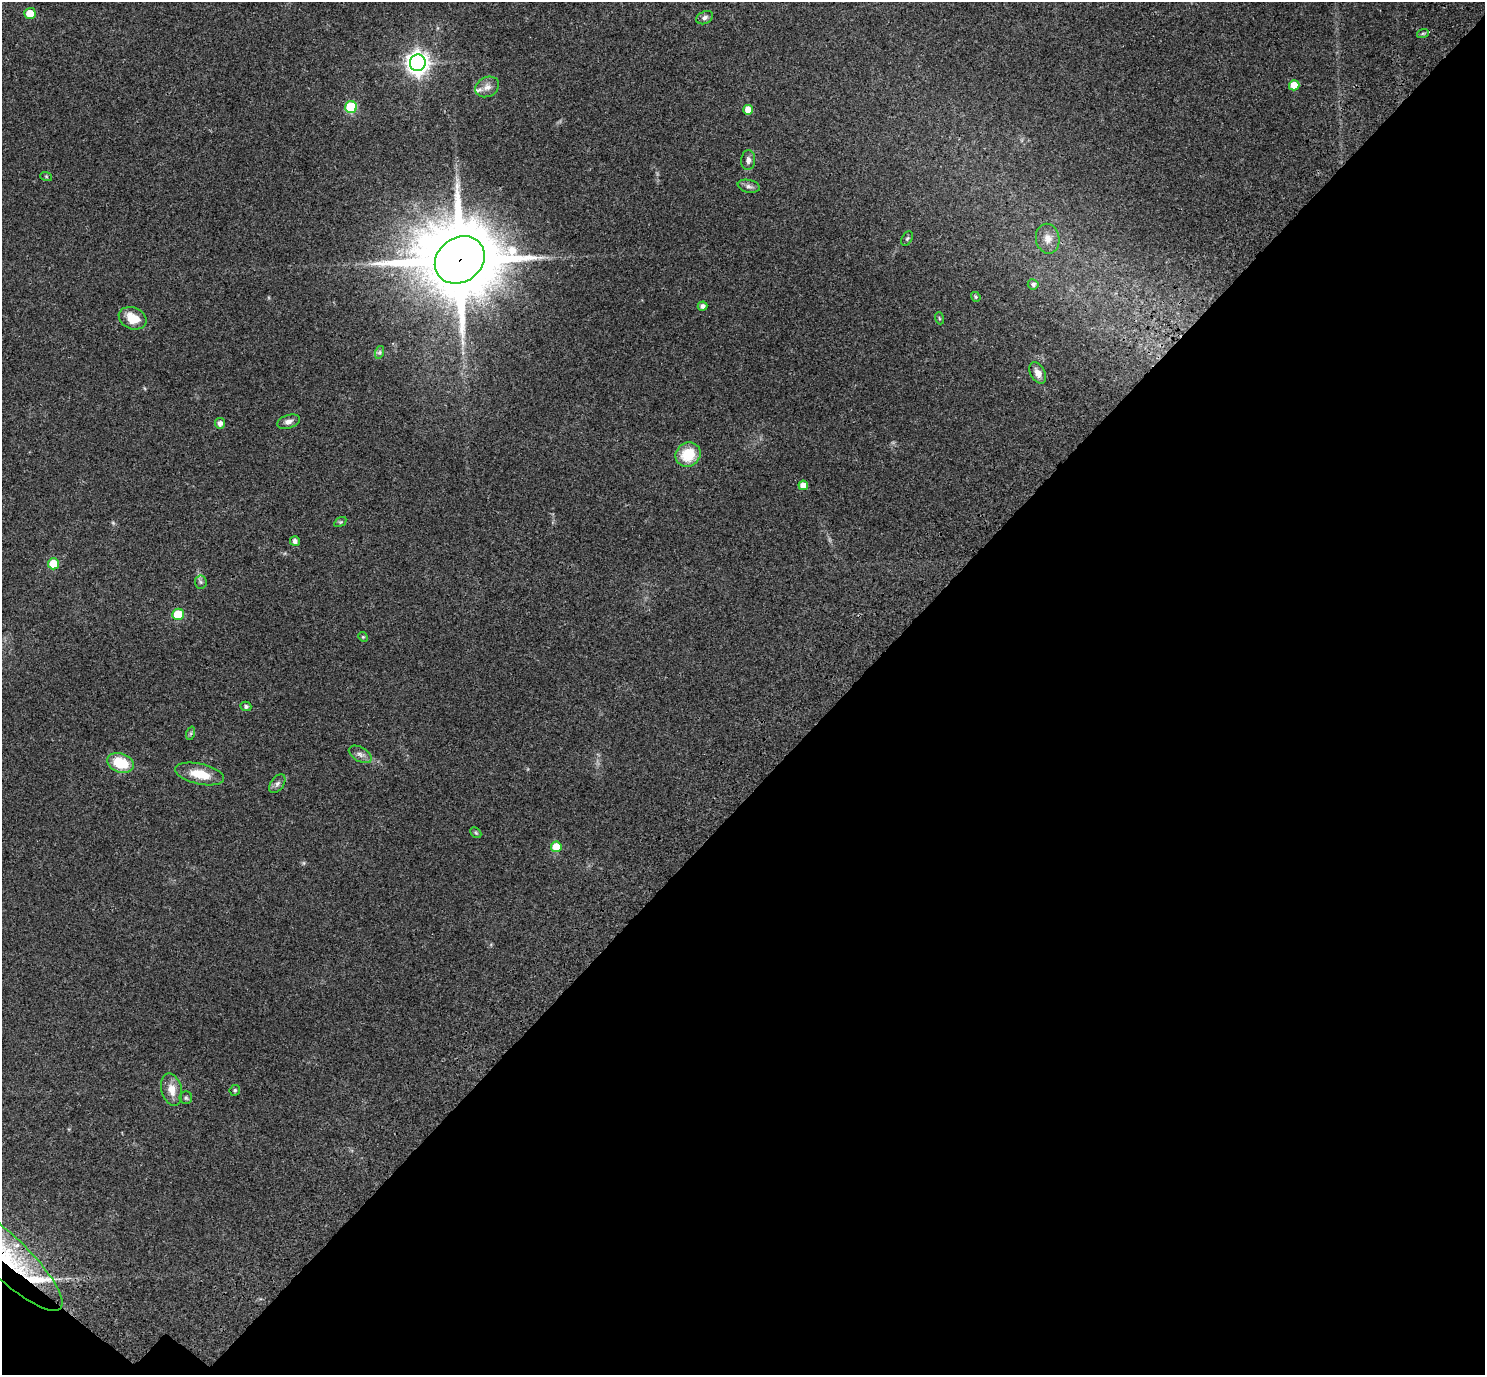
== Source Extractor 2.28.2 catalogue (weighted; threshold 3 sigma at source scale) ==
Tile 15 of 4 x 4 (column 3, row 4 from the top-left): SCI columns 3121-4603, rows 410-1782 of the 6233 x 6246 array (HDU 1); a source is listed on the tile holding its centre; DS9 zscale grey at full resolution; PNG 1487 x 1377 px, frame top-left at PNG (2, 2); each listed source drawn as its Kron ellipse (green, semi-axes under 4 px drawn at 4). Shown black and unused: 43% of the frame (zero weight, under 3 of 4 exposures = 9% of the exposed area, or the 3 px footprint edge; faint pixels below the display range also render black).
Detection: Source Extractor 2.28.2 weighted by HDU 2 'WHT'; one run over the whole footprint, this tile lists its part. Background 0.203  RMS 0.0077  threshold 0.0348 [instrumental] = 3 sigma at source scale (4.5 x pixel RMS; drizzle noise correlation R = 1.50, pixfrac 1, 0.0396/0.0396 arcsec/px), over >= 5 px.
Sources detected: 47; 1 too faint to see at this stretch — neither listed nor drawn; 3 inside a brighter listed object's ellipse — not listed separately; the other 43 listed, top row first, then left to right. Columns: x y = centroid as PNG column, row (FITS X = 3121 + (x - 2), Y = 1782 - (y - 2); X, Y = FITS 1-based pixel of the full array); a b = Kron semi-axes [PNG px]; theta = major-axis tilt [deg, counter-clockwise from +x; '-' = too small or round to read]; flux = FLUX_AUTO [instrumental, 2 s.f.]
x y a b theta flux
30 13 5 5 - 9.8
705 18 9 6 27 2.4
1423 33 6 3 18 0.93
418 63 8 8 - 540
1294 85 5 5 - 11
487 87 12 9 27 5
351 107 6 6 - 57
748 110 5 5 - 9.8
748 160 10 7 85 3.2
46 176 6 4 -19 0.82
749 186 11 6 -11 2.5
907 239 7 5 62 1.3
1048 239 15 11 -79 6.8
460 260 26 22 36 8900
1033 284 5 5 - 2.5
976 297 5 4 - 0.97
702 306 5 4 - 3.2
133 318 14 10 -23 14
939 318 6 4 -71 0.86
380 352 6 4 72 1.5
1038 373 12 7 -61 5.2
289 422 11 6 18 3.5
220 423 5 5 - 3.7
688 454 13 11 38 23
803 485 5 4 - 7.3
340 522 7 4 33 0.99
295 541 5 5 - 3
53 564 5 5 - 19
201 582 6 6 - 1.7
178 614 6 5 - 28
363 637 5 4 - 0.72
246 706 5 4 - 1.6
191 733 7 4 72 1.2
360 754 12 7 -30 3.5
120 763 13 9 -20 24
200 774 25 10 -13 17
277 784 10 6 54 2.5
476 833 6 4 -44 1
556 847 5 5 - 20
172 1090 16 10 -76 9
235 1090 5 5 - 1.4
186 1098 6 6 - 1.4
6 1257 75 21 -44 78
Overlapping masked pixels (flux is a lower limit): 2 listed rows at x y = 460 260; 6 1257
Isophote crosses this tile's border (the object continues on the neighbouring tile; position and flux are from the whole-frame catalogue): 1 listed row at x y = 6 1257